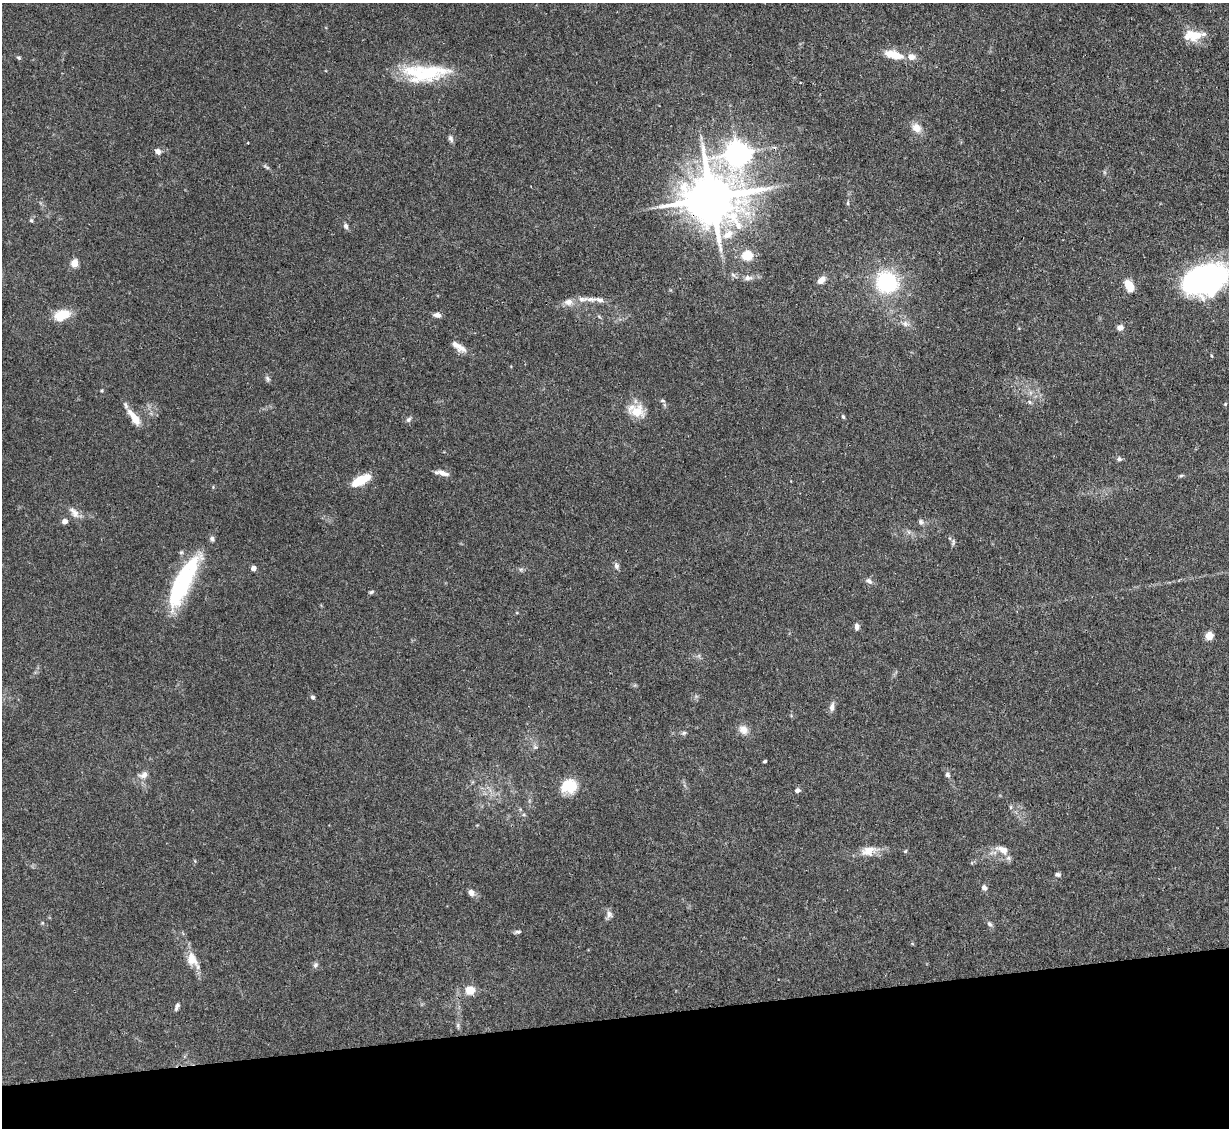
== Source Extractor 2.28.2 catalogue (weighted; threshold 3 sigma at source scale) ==
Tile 14 of 4 x 4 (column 2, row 4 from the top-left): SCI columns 1228-2454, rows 249-1374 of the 4909 x 4883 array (HDU 1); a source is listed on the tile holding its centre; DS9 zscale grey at full resolution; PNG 1231 x 1130 px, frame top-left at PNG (2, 3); no overlay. Shown black and unused: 10% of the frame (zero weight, under 3 of 4 exposures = <1% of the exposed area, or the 3 px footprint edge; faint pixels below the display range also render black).
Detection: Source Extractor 2.28.2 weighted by HDU 2 'WHT'; one run over the whole footprint, this tile lists its part. Background 0.142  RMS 0.0044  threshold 0.0199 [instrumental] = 3 sigma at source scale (4.5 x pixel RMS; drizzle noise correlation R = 1.50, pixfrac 1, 0.05/0.05 arcsec/px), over >= 5 px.
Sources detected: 89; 1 inside a brighter object's white glare — not listed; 9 inside a brighter listed object's ellipse — not listed separately; the other 79 listed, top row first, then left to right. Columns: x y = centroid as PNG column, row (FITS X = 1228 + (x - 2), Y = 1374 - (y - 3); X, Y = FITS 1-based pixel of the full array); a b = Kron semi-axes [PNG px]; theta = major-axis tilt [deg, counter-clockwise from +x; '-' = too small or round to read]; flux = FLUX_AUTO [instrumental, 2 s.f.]
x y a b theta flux
1194 35 22 15 -16 9
895 55 22 11 -10 7
19 58 5 5 - 0.68
425 73 55 20 2 30
916 128 12 10 -51 4.4
451 138 10 6 -72 1.3
158 151 6 6 - 2.2
737 153 8 8 - 420
267 167 10 3 -30 0.88
711 198 17 14 4 2400
848 203 6 4 89 0.59
31 220 6 4 -74 0.71
346 226 7 6 - 1.3
728 234 17 9 33 5.4
747 256 5 5 - 28
74 263 5 5 - 13
748 278 13 6 3 2.2
1204 279 39 25 18 130
821 280 9 6 44 3.3
887 282 25 23 -41 34
1129 286 13 8 -65 6.5
582 299 15 7 6 3
599 300 13 6 -15 1.9
62 315 14 9 20 13
437 315 9 6 -14 1.9
905 323 9 6 -76 1.9
1120 328 7 6 - 2.1
462 348 15 10 -33 3.2
268 379 9 5 -55 1.1
102 391 5 4 - 0.52
662 401 7 3 -8 0.57
1029 402 6 4 -87 0.66
1225 404 5 4 - 0.42
637 411 21 17 -1 8
843 417 5 4 - 0.67
134 418 22 8 -54 6.3
408 420 8 6 45 1.1
1119 459 7 5 -14 1.1
443 473 17 6 -16 2.8
1181 476 6 4 3 0.62
360 480 20 8 28 11
74 512 20 9 -50 3.4
65 521 6 5 - 2.3
921 522 8 6 -60 1.1
909 532 7 4 -71 0.84
953 542 10 5 80 1
616 566 9 6 -76 1.5
253 568 4 4 - 3.4
521 569 7 4 19 0.83
869 581 10 6 -43 1.5
185 582 75 18 67 41
371 592 7 4 11 0.75
857 627 8 5 85 1.5
1209 636 6 6 - 6.4
313 697 6 5 - 0.9
832 707 12 6 81 2.1
743 729 13 11 -45 3.6
684 733 7 5 21 0.86
535 747 8 6 -1 1.1
765 761 3 3 - 0.69
143 775 13 9 22 3
947 775 7 6 - 1.2
569 786 16 13 5 14
797 790 7 6 - 1.2
1011 807 6 4 90 0.62
1003 850 16 8 -22 4.1
868 851 21 12 14 6.1
905 851 5 4 - 0.55
1057 874 7 5 -2 1.1
984 888 7 6 - 1.6
471 893 8 7 - 2.2
609 914 12 8 80 1.9
989 924 8 6 -55 1.3
518 932 9 4 9 0.96
192 959 21 14 -66 6.7
315 965 8 6 65 1.2
470 990 12 11 - 5.2
177 1006 10 5 69 1.3
458 1025 8 4 -82 0.89
Overlapping masked pixels (flux is a lower limit): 1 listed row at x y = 711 198
Isophote crosses this tile's border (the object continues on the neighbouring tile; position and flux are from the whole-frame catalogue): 1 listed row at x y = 1204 279